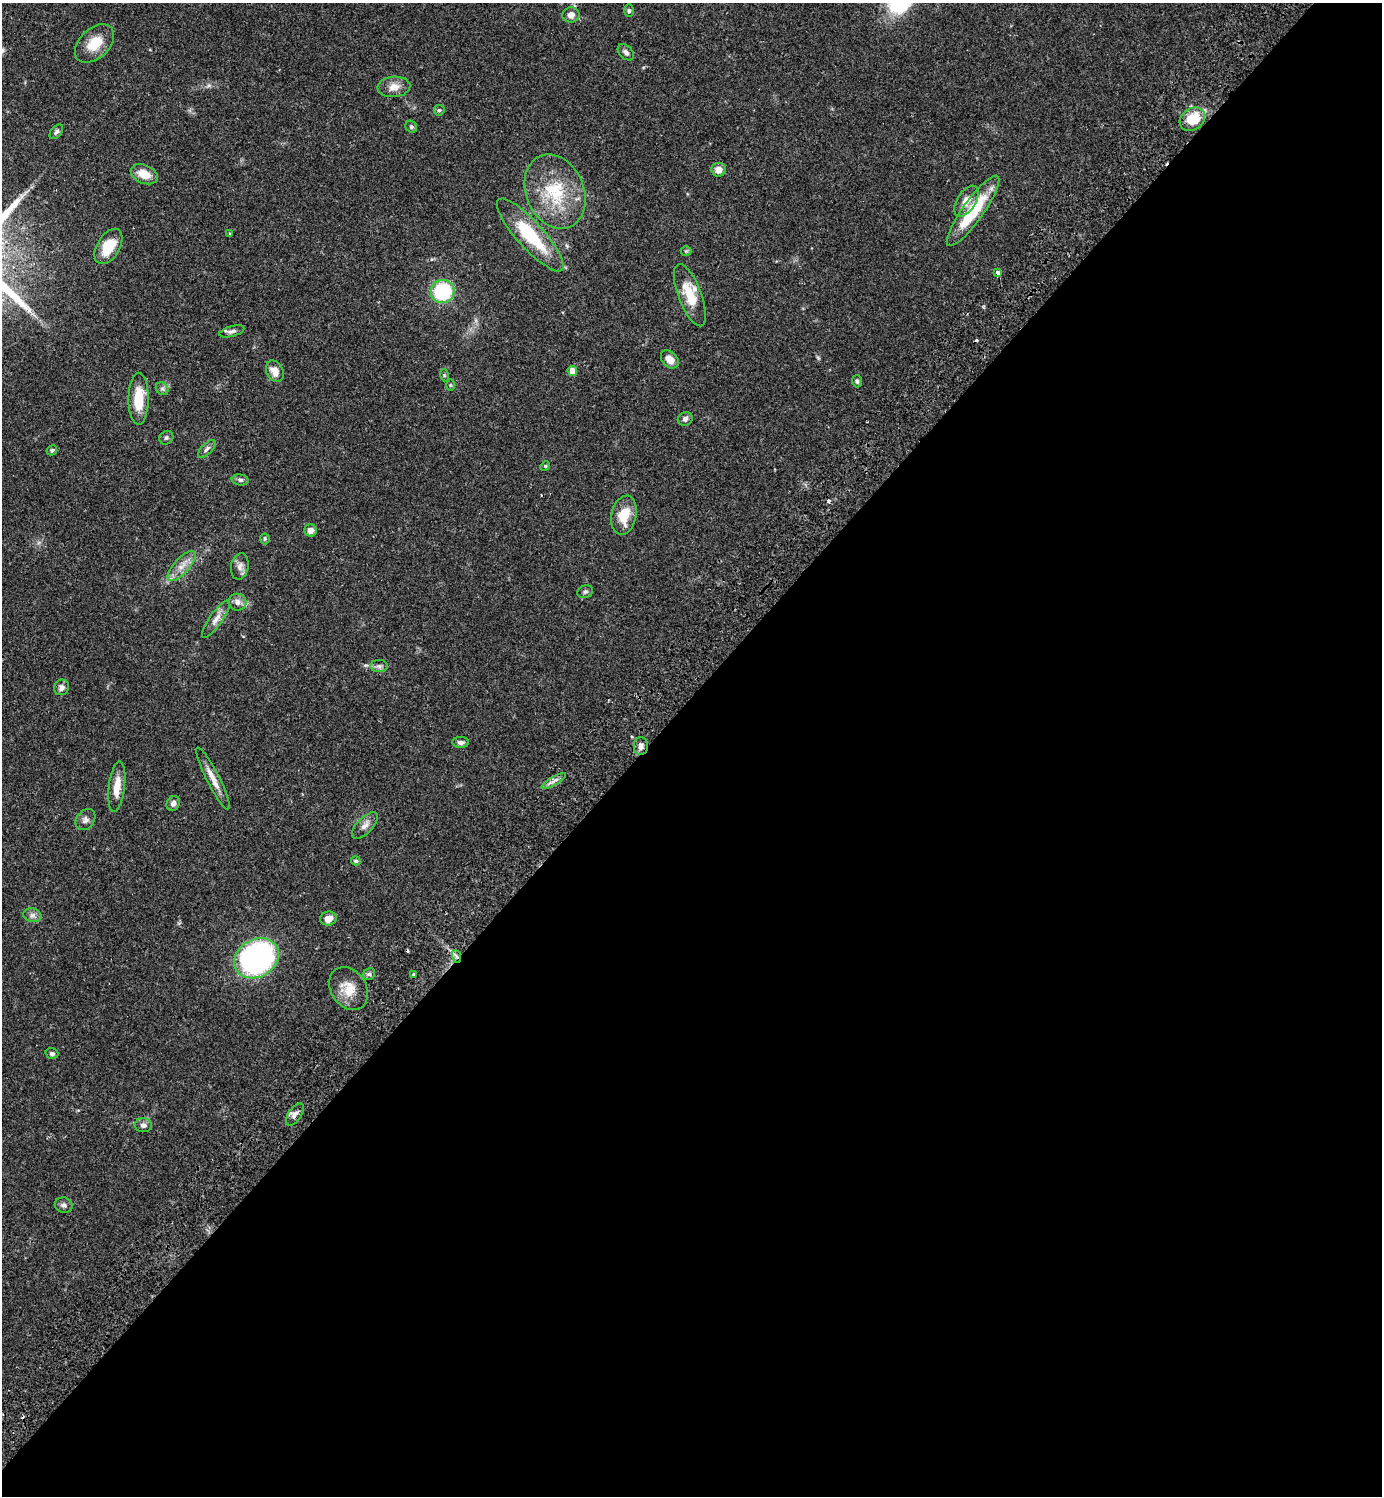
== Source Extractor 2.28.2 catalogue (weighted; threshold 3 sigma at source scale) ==
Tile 12 of 4 x 4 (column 4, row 3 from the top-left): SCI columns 4486-5865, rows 1537-3030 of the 6070 x 6063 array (HDU 1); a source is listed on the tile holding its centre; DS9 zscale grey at full resolution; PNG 1384 x 1498 px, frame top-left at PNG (2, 3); each listed source drawn as its Kron ellipse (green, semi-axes under 4 px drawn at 4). Shown black and unused: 53% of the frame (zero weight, under 2 of 3 exposures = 3% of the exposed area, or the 3 px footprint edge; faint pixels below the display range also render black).
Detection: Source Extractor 2.28.2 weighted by HDU 2 'WHT'; one run over the whole footprint, this tile lists its part. Background 0.074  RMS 0.0053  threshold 0.0237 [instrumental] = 3 sigma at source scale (4.5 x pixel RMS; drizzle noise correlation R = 1.50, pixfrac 1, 0.05/0.05 arcsec/px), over >= 5 px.
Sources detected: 70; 4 cosmic-ray / hot-pixel residue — neither listed nor drawn; the other 66 listed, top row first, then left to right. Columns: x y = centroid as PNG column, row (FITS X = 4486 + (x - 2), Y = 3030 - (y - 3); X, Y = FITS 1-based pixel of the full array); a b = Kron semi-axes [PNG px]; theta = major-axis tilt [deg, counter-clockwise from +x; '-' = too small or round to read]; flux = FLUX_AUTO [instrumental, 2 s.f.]
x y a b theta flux
629 11 6 5 - 1
571 15 8 7 - 3.5
95 43 23 15 44 11
626 52 9 6 -46 1.8
394 87 16 10 4 5
439 110 5 5 - 0.83
1192 119 14 10 36 15
411 127 6 5 - 0.85
56 132 8 5 50 1.3
718 170 7 6 - 4
144 174 14 9 -24 7.6
555 192 38 29 -66 30
966 201 17 9 57 5.8
973 211 42 10 54 28
230 233 3 3 - 0.86
530 235 47 13 -48 29
108 246 19 11 59 14
686 251 5 5 - 0.69
998 273 4 3 - 3.2
443 291 12 11 - 38
690 295 33 11 -69 14
232 331 13 5 15 1.8
670 359 10 7 -46 4.5
275 371 11 8 -63 4.9
572 371 5 4 - 6.1
444 375 6 4 -72 0.6
857 381 6 5 - 1.1
450 385 5 3 - 0.59
162 389 7 5 -43 1.2
139 399 26 10 89 14
685 419 7 6 - 1.9
166 438 7 6 - 1.2
207 449 11 5 46 1.6
52 450 5 4 - 0.99
545 466 5 4 - 0.54
240 480 8 5 -7 1.5
624 515 20 12 78 11
311 530 6 6 - 3
265 539 5 5 - 0.7
182 566 19 7 47 5.2
240 566 13 8 79 3.1
585 592 8 6 21 1.2
237 602 9 8 - 2.9
216 619 22 6 55 4.1
379 666 9 6 -1 1.6
61 687 8 7 - 2.2
461 742 8 5 -1 1.6
641 746 9 7 90 2.8
213 779 34 6 -63 5.7
554 781 14 3 30 1.8
117 787 25 8 83 7.6
173 803 8 6 62 2
85 820 11 8 52 2.2
365 825 16 8 46 3.3
356 861 5 4 - 1
32 915 9 6 -13 2.1
328 919 8 7 - 4.5
456 956 7 4 -70 1.4
256 958 23 18 30 140
369 974 6 5 - 1.1
413 975 3 3 - 2.6
349 988 23 17 -55 10
52 1054 6 5 - 1.2
295 1114 12 6 56 2.5
143 1125 9 7 -7 2
64 1205 9 7 -22 1.8
Overlapping masked pixels (flux is a lower limit): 2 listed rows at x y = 641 746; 456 956